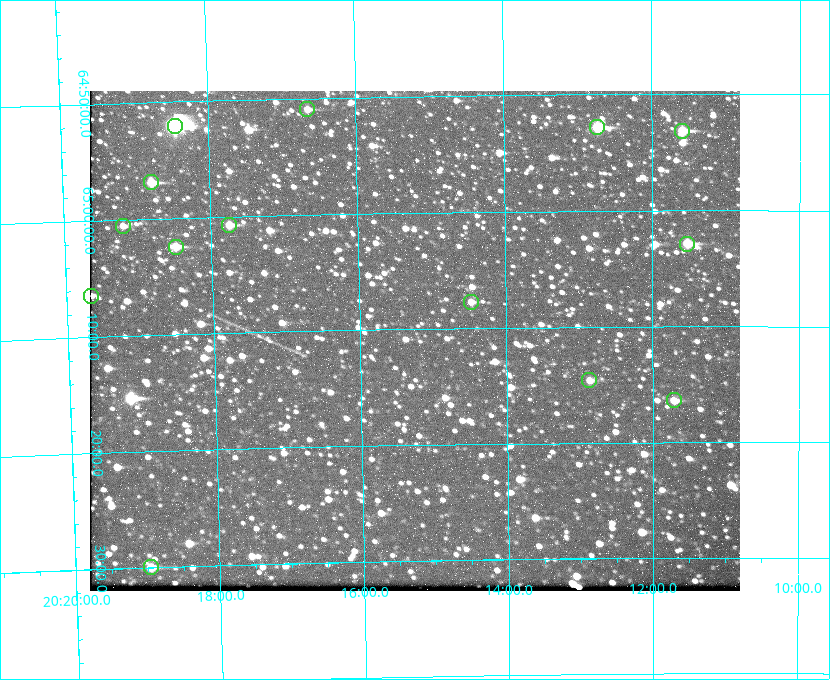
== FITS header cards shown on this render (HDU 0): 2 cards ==
NAXIS1  =                  650 / Width of table row in bytes
NAXIS2  =                  500 / Number of rows in table

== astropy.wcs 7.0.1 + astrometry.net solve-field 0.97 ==
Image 650 x 500 px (HDU 0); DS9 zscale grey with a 90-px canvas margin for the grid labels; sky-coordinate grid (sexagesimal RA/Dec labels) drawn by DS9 from the SOLVED WCS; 14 Tycho-2 reference stars matched to detected sources circled (green)
Header WCS: none
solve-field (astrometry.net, Tycho-2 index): SOLVED blind (the file carries no WCS)
Solved WCS: RA---TAN-SIP/DEC--TAN-SIP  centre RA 20:15:15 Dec +65:11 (303.81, +65.18 deg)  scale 5.17 arcsec/px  FOV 56.0' x 43.1'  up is -179 deg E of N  parity flipped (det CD > 0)
(file carries no celestial WCS; the grid is the blind solution)
Tycho-2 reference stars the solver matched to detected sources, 14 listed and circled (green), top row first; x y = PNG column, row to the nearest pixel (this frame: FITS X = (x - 90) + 1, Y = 500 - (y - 91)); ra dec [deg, ICRS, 3 dp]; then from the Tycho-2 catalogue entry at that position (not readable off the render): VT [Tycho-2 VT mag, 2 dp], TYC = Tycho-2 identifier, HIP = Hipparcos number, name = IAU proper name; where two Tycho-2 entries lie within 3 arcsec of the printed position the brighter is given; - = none
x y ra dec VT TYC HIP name
307 109 304.164 +64.849 10.65 4240-315-1 - -
175 126 304.612 +64.868 7.89 4241-1703-1 100101 -
597 127 303.184 +64.880 9.02 4240-488-1 - -
682 131 302.897 +64.886 9.40 4240-717-1 - -
151 182 304.698 +64.948 10.27 4241-1684-1 - -
229 225 304.437 +65.012 10.41 4241-1775-1 - -
123 226 304.798 +65.009 11.15 4241-1628-1 - -
687 244 302.882 +65.048 10.25 4240-98-1 - -
176 247 304.620 +65.041 10.25 4241-1573-1 - -
91 296 304.916 +65.107 11.17 4241-1518-1 - -
471 302 303.620 +65.129 11.18 4240-34-1 - -
589 380 303.217 +65.244 11.17 4240-236-1 - -
674 400 302.928 +65.273 10.74 4240-760-1 - -
151 567 304.739 +65.499 10.16 4241-1715-1 - -